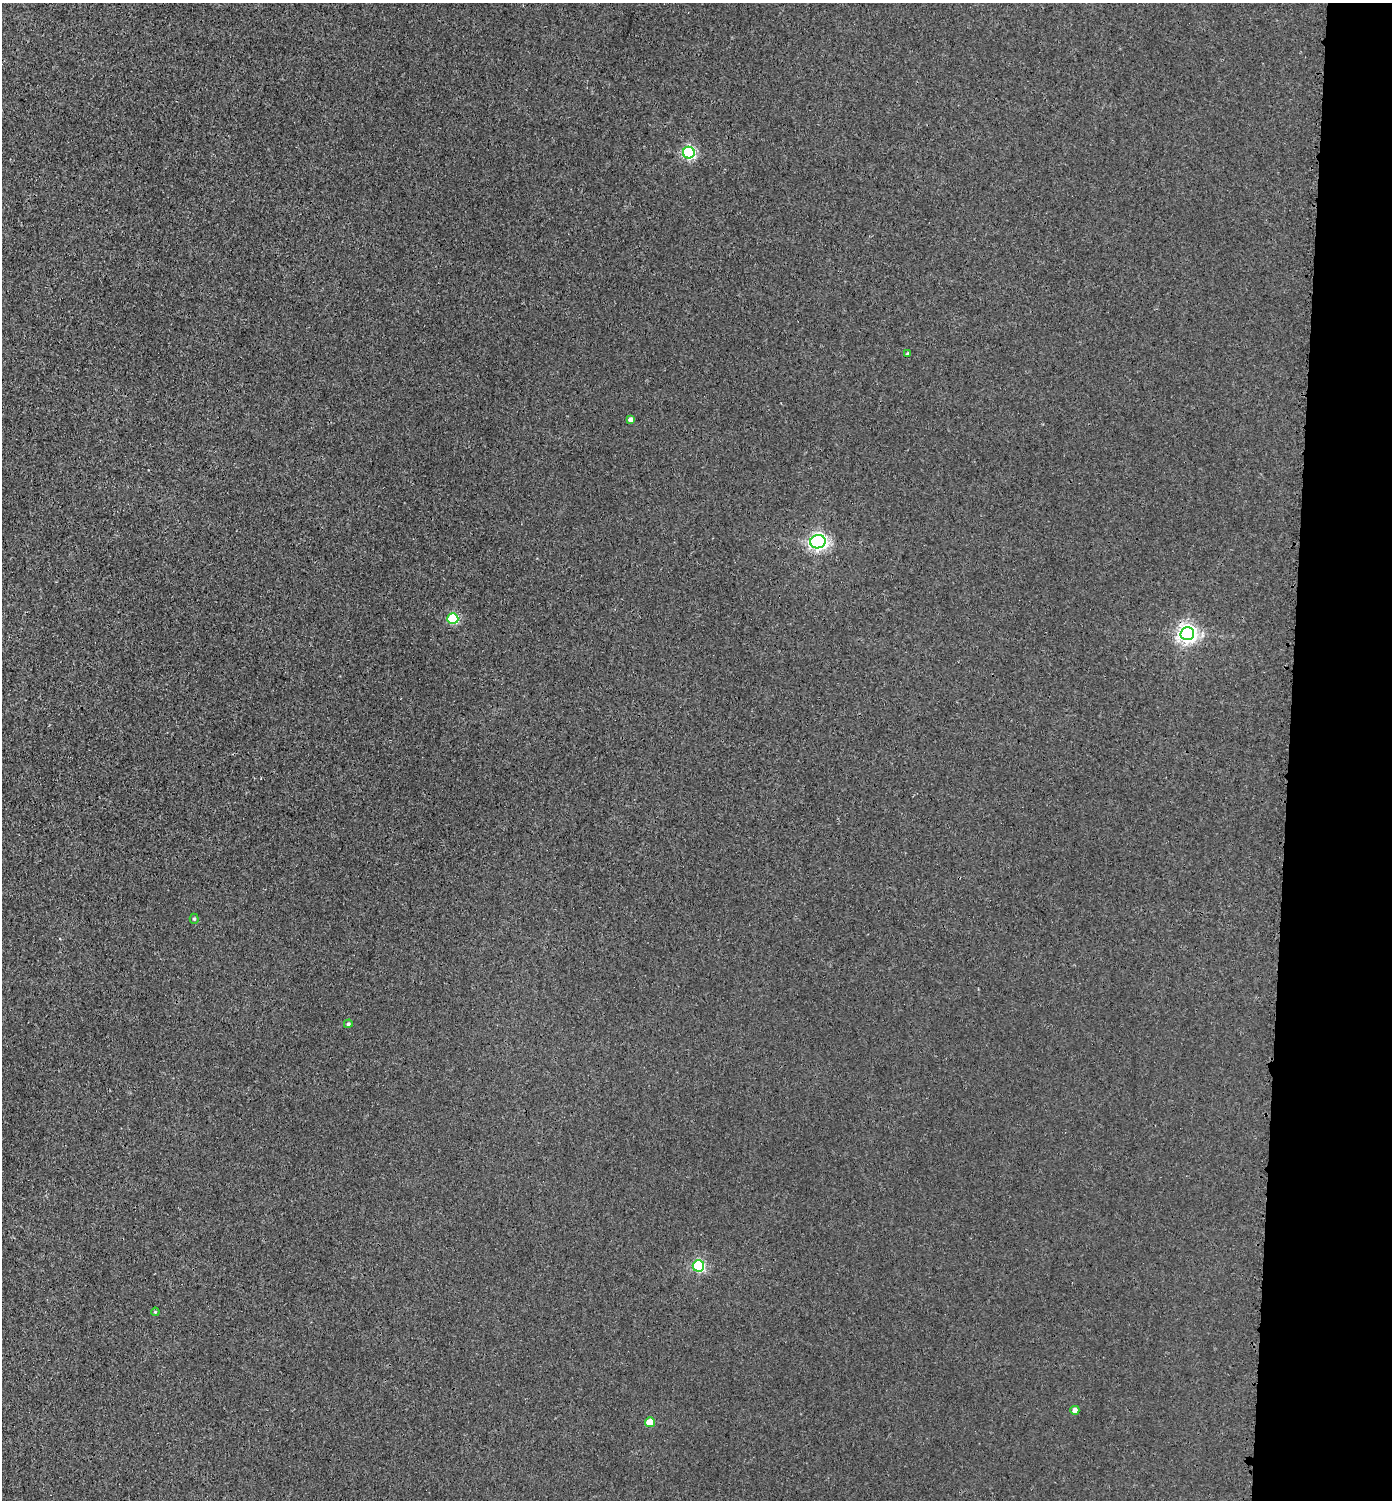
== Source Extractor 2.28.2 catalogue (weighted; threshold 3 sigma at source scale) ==
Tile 6 of 3 x 3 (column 3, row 2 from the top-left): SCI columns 3060-4449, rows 1548-3045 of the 4623 x 4592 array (HDU 1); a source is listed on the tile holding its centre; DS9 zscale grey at full resolution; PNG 1394 x 1502 px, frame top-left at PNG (2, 3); each listed source drawn as its Kron ellipse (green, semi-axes under 4 px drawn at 4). Shown black and unused: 7% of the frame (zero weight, under 3 of 4 exposures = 7% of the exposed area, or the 3 px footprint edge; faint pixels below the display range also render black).
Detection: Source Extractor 2.28.2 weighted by HDU 2 'WHT'; one run over the whole footprint, this tile lists its part. Background 0.00902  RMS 0.0024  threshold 0.0108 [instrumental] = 3 sigma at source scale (4.5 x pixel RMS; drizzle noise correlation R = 1.50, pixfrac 1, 0.05/0.05 arcsec/px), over >= 5 px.
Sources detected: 12; all 12 listed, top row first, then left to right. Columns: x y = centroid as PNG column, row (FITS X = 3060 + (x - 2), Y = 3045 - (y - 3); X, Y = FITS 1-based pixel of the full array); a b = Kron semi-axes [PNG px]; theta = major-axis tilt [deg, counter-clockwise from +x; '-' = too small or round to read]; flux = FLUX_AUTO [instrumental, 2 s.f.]
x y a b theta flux
689 153 6 6 - 36
908 354 3 3 - 0.44
631 419 4 4 - 0.87
818 542 8 6 10 86
453 619 5 5 - 19
1187 634 7 6 - 110
194 919 5 4 - 0.34
348 1024 4 4 - 0.39
698 1266 6 5 - 31
155 1312 4 3 - 0.26
1075 1410 4 4 - 1.3
650 1422 5 5 - 4.2